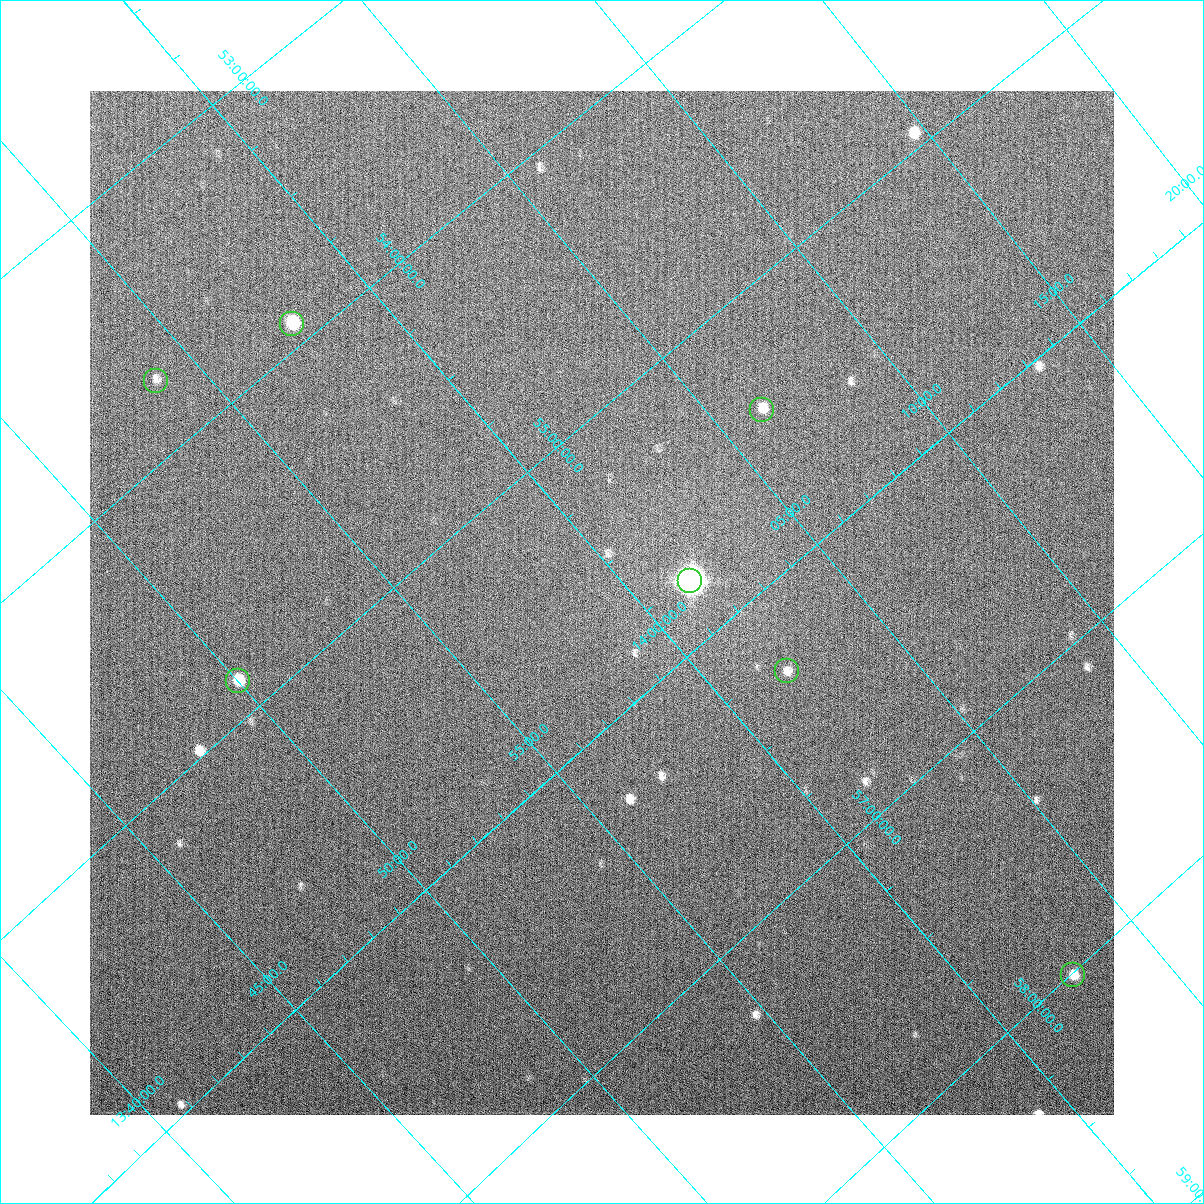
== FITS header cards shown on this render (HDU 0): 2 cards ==
NAXIS1  =                 1024
NAXIS2  =                 1024

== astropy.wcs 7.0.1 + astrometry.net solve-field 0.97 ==
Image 1024 x 1024 px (HDU 0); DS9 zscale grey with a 90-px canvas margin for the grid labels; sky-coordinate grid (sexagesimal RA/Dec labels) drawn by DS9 from the SOLVED WCS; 7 Tycho-2 reference stars matched to detected sources circled (green)
Header WCS: none
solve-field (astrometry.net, Tycho-2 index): SOLVED blind (the file carries no WCS)
Solved WCS: RA---TAN-SIP/DEC--TAN-SIP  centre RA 13:59:11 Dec +55:36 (209.80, +55.60 deg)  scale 14.6 arcsec/px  FOV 250.0' x 249.2'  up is +140 deg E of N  parity normal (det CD < 0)
(file carries no celestial WCS; the grid is the blind solution)
Tycho-2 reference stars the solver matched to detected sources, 7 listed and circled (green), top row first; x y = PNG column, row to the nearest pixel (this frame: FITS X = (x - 90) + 1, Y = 1024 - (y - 91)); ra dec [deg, ICRS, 3 dp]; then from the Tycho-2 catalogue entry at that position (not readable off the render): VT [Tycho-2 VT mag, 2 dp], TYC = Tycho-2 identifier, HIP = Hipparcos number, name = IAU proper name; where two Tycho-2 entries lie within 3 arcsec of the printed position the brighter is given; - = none
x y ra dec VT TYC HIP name
292 324 209.428 +53.910 6.96 3852-1028-1 68196 -
156 381 208.463 +53.729 5.69 3851-1508-1 67848 -
762 410 211.567 +55.431 7.85 3855-1333-1 68886 -
690 581 210.377 +55.778 9.74 3855-1015-1 - -
787 671 210.486 +56.314 8.94 3855-64-1 68545 -
238 681 207.504 +54.869 7.81 3851-733-1 67511 -
1073 975 210.652 +58.010 9.20 3858-464-1 68607 -